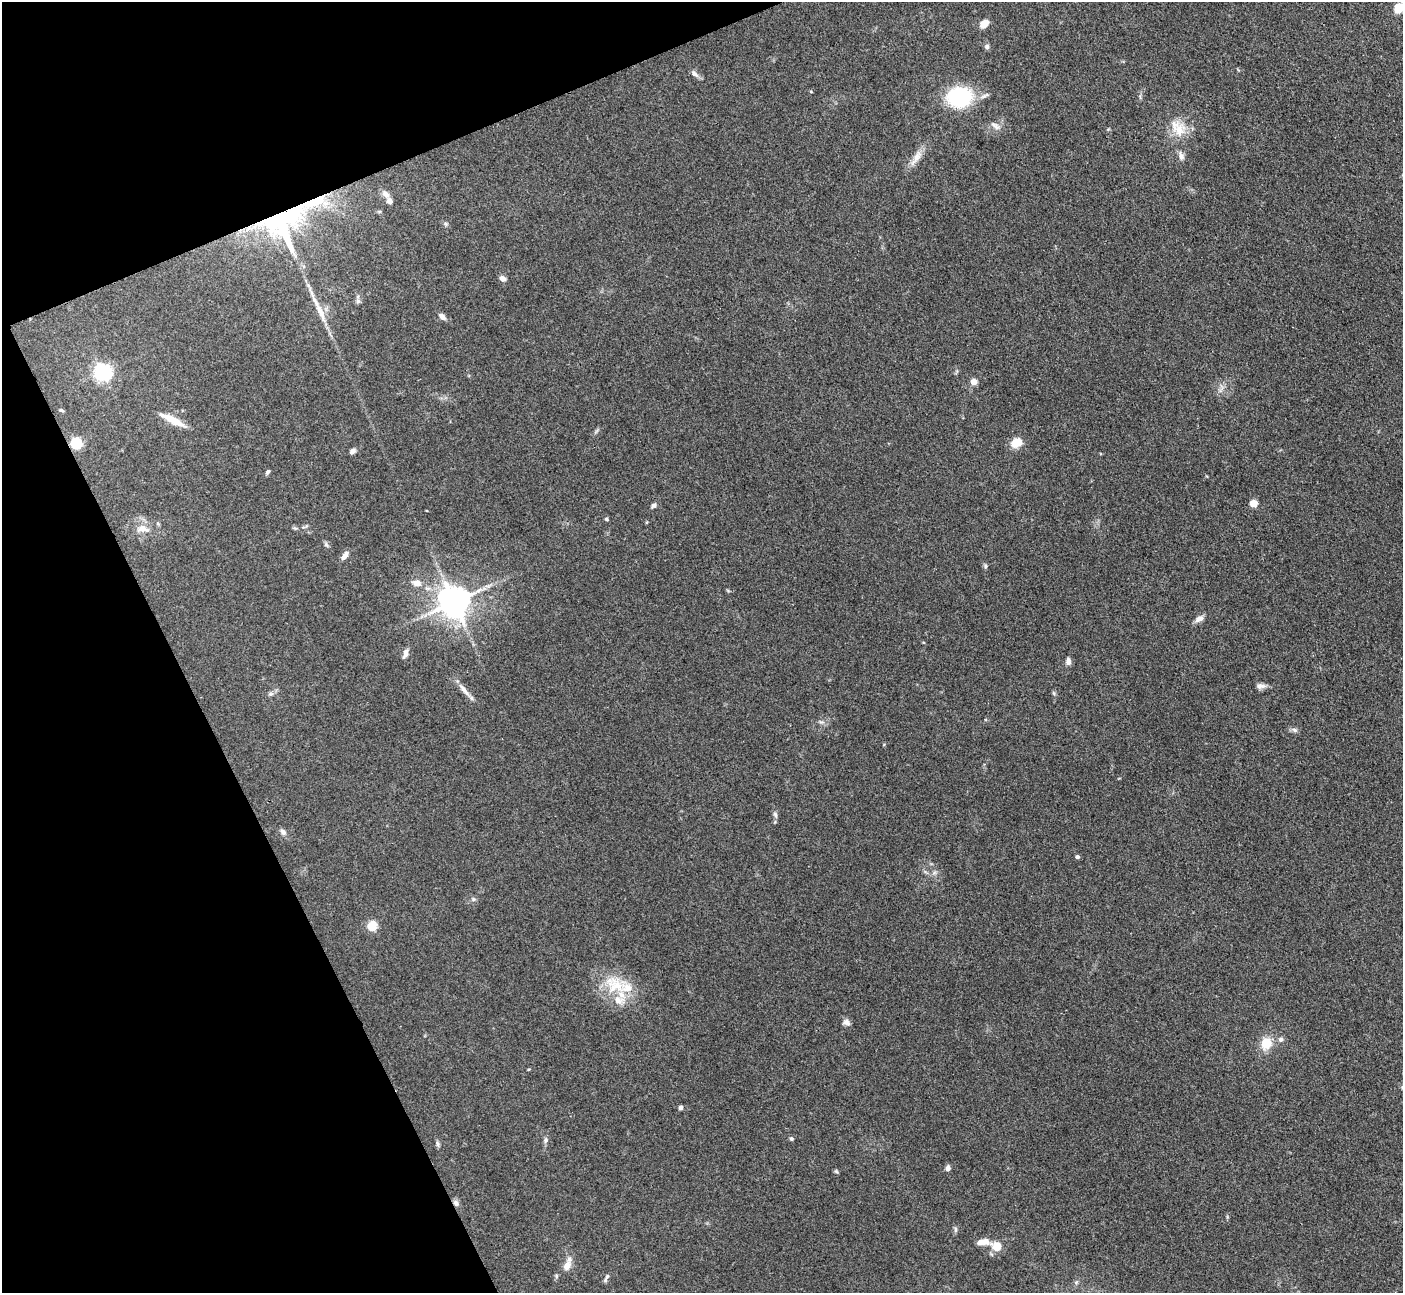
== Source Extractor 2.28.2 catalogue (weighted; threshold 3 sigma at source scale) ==
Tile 5 of 4 x 4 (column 1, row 2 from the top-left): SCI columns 10-1410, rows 2872-4162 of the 5623 x 5610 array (HDU 1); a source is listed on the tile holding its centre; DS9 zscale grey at full resolution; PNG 1405 x 1295 px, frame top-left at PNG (2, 2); no overlay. Shown black and unused: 20% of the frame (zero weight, under 3 of 4 exposures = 1% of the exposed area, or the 3 px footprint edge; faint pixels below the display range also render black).
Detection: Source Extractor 2.28.2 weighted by HDU 2 'WHT'; one run over the whole footprint, this tile lists its part. Background 0.201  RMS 0.0081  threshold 0.0365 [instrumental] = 3 sigma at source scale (4.5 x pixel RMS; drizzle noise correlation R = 1.50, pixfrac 1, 0.05/0.05 arcsec/px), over >= 5 px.
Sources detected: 66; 4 inside a brighter listed object's ellipse — not listed separately; the other 62 listed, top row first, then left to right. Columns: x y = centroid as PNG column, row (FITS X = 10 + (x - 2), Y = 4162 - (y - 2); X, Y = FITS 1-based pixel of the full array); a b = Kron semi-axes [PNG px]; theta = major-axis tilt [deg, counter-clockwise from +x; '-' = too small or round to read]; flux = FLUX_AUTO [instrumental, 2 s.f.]
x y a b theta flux
1398 8 6 6 - 27
984 24 9 7 40 7.1
987 46 7 6 - 2.1
694 74 12 6 -40 3.2
959 97 21 16 4 74
995 126 15 6 -38 3.7
1178 128 26 18 -53 18
1181 156 13 6 -71 3.7
916 157 26 8 56 8.7
386 194 10 7 -44 3.7
284 222 57 38 39 150
446 224 6 5 - 1.4
502 278 8 6 -32 3.5
358 301 6 6 - 1.9
319 310 40 7 -67 14
442 316 9 5 -43 3.9
103 372 7 6 - 310
974 382 6 6 - 6.2
61 410 6 4 -17 1.2
172 420 29 7 -27 13
76 443 5 5 - 86
1016 443 10 7 21 16
353 451 8 6 30 2.6
267 472 7 4 57 1.6
1253 503 5 5 - 21
654 505 7 6 - 2.3
606 519 4 4 - 1.3
143 529 19 10 -5 10
344 556 12 6 52 4
986 566 6 4 -90 1.3
417 583 14 9 -12 6.4
488 586 9 3 -5 1.9
454 602 9 9 - 1600
1199 619 11 6 33 4.6
405 654 12 6 72 3.7
1068 661 10 7 89 3.2
1260 686 14 7 4 3.7
464 690 23 6 -50 6.6
270 694 7 5 -18 1.7
1294 730 8 6 -22 2.2
775 815 9 5 -71 2.1
283 832 9 7 -44 2.9
1077 857 5 4 - 1.9
473 899 6 6 - 1.7
372 926 5 5 - 47
614 985 36 25 -25 34
846 1022 10 8 -21 3.1
1281 1039 7 7 - 2.3
1266 1043 15 12 70 14
681 1107 4 4 - 2.7
791 1139 5 5 - 1.6
546 1140 9 5 80 2.1
437 1144 9 5 -80 1.9
948 1168 7 6 - 2.5
836 1171 6 4 -44 1.1
456 1203 8 7 - 3.1
955 1229 9 4 -90 1.6
983 1242 17 7 5 7.7
997 1246 8 7 - 14
567 1266 12 9 56 7.1
556 1276 6 5 - 1.3
606 1278 13 4 63 2
Overlapping masked pixels (flux is a lower limit): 3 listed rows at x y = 284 222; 76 443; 456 1203
Isophote crosses this tile's border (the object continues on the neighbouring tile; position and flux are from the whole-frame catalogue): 1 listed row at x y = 1398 8